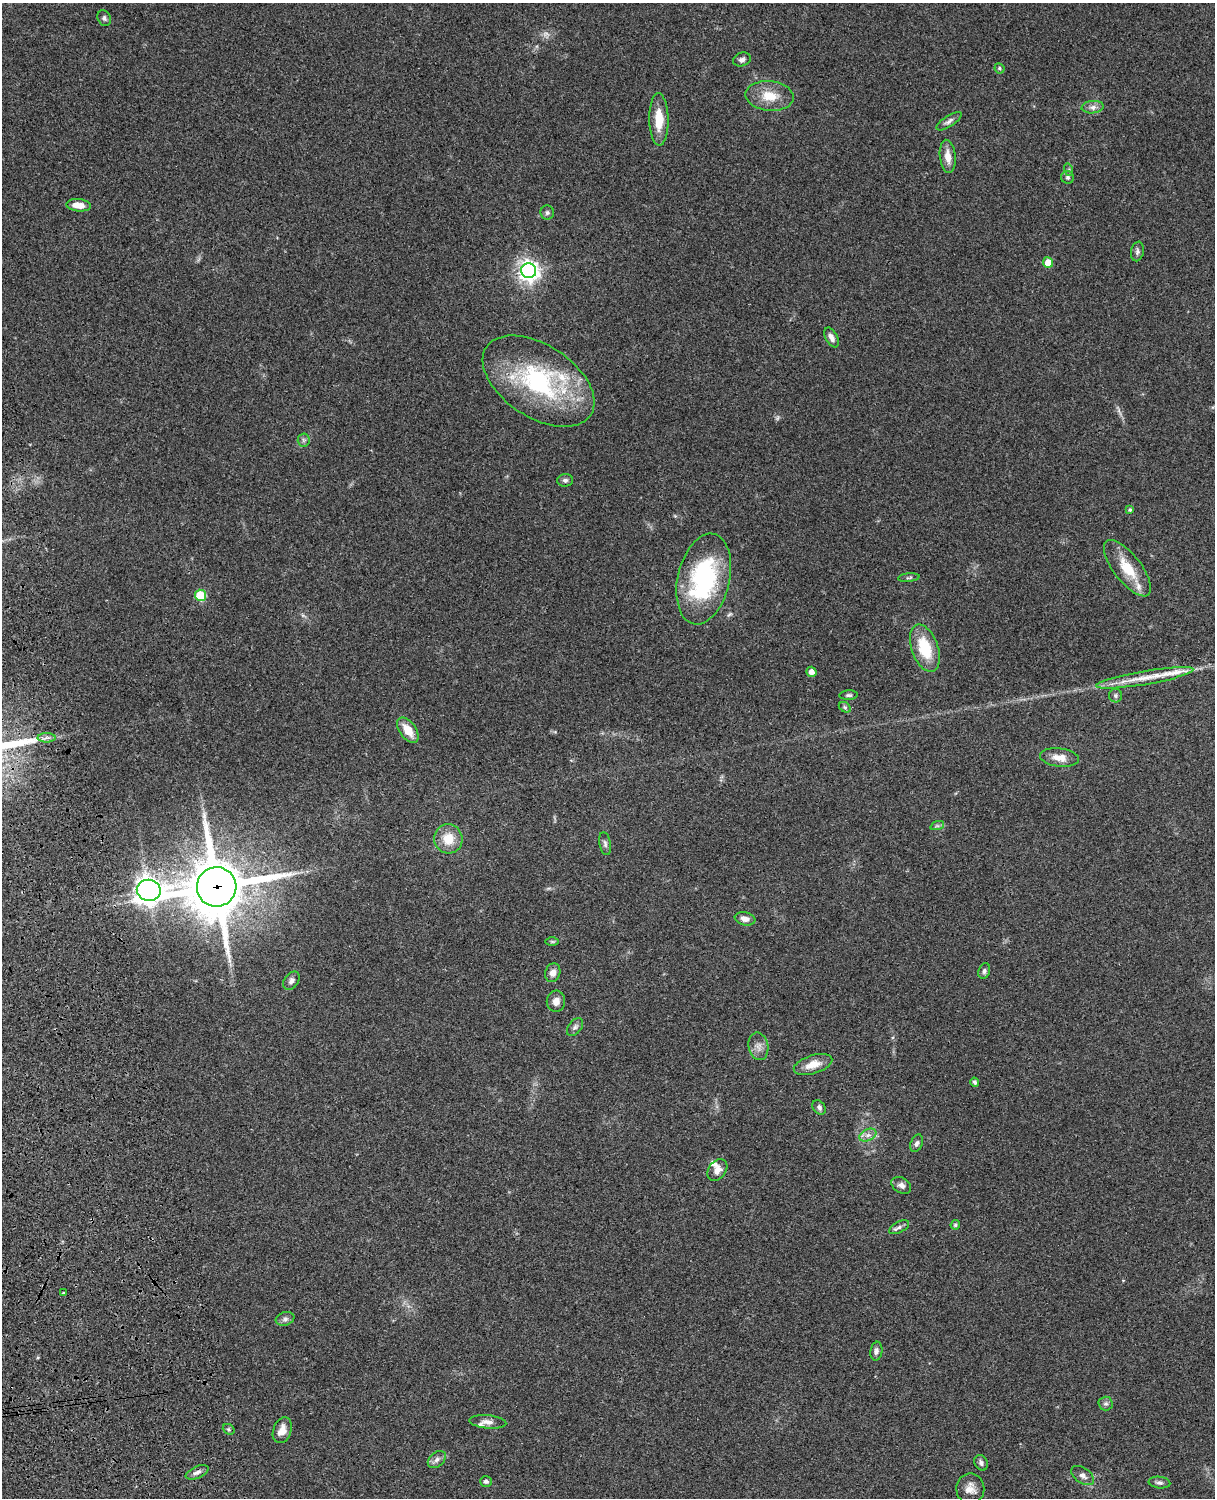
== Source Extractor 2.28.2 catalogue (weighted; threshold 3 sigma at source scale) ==
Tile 7 of 4 x 3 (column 3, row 2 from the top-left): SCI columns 2546-3758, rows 1773-3268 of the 5089 x 4927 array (HDU 1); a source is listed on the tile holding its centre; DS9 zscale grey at full resolution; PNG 1217 x 1500 px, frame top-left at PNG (2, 3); each listed source drawn as its Kron ellipse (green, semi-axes under 4 px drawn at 4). Shown black and unused: <1% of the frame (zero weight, under 3 of 4 exposures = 6% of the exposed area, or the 3 px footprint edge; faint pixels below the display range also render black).
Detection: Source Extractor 2.28.2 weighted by HDU 2 'WHT'; one run over the whole footprint, this tile lists its part. Background 0.0961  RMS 0.0063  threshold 0.0281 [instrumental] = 3 sigma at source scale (4.5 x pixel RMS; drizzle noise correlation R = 1.50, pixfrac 1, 0.05/0.05 arcsec/px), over >= 5 px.
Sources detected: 76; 2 too faint to see at this stretch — neither listed nor drawn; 5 inside a brighter listed object's ellipse — not listed separately; the other 69 listed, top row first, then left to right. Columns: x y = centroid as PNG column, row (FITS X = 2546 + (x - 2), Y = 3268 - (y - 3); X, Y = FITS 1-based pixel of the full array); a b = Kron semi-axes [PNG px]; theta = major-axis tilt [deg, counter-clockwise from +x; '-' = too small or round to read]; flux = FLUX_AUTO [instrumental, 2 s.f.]
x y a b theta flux
104 18 8 6 -64 1.5
742 59 9 6 19 2.1
999 68 5 5 - 1.1
770 96 24 14 -5 13
1093 107 11 6 5 2.6
659 119 26 9 -89 13
949 121 14 5 33 2.4
948 156 16 8 -83 6.6
1069 170 6 4 -72 0.93
1068 177 6 6 - 1.4
79 205 12 6 -5 6.6
547 212 7 7 - 1.5
1137 251 10 6 80 1.8
1048 262 5 5 - 7.8
529 271 7 7 - 400
831 337 10 6 -63 3
538 381 62 36 -33 88
304 440 6 6 - 1.5
565 480 8 6 3 1.6
1130 510 4 4 - 1
1127 568 34 13 -52 17
909 578 11 4 5 1.2
704 579 46 26 77 82
200 595 5 5 - 32
925 648 24 13 -70 25
811 672 5 5 - 3.9
1145 678 49 6 10 14
849 695 9 4 4 1.4
1115 696 7 6 - 1.4
845 707 6 4 -30 1
408 730 14 8 -53 10
46 738 9 4 0 2
1060 757 19 9 -6 7.4
937 826 7 4 18 1.1
448 839 15 14 - 12
605 844 11 5 -81 1.9
217 887 20 19 - 4100
149 890 12 10 -10 630
745 919 10 6 -11 3.7
552 942 7 4 -1 0.97
984 971 8 5 73 1.6
553 973 9 7 73 3.8
291 981 10 7 52 2.3
556 1001 10 9 - 4.3
575 1027 10 6 51 2.1
758 1046 14 9 -78 4.2
813 1064 20 9 18 8.6
975 1082 4 4 - 1.6
819 1107 8 6 -53 1.7
868 1135 9 5 24 2.5
917 1143 9 6 67 1.9
717 1170 12 8 52 4.7
901 1185 10 7 -32 3
955 1225 5 4 - 1
899 1227 11 5 26 2.1
63 1293 3 2 - 0.99
285 1319 9 6 19 2.1
876 1351 9 6 80 2.2
1106 1403 7 7 - 1.6
488 1422 18 6 -5 3.5
229 1429 6 5 - 1
282 1430 13 9 69 5.8
437 1459 10 7 41 2.6
981 1463 8 6 -61 1.9
197 1472 12 6 24 2.6
1083 1475 13 7 -34 2.8
486 1481 6 5 - 1.5
1159 1483 11 6 -6 1.8
970 1489 15 14 - 6.1
Overlapping masked pixels (flux is a lower limit): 1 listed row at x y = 217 887